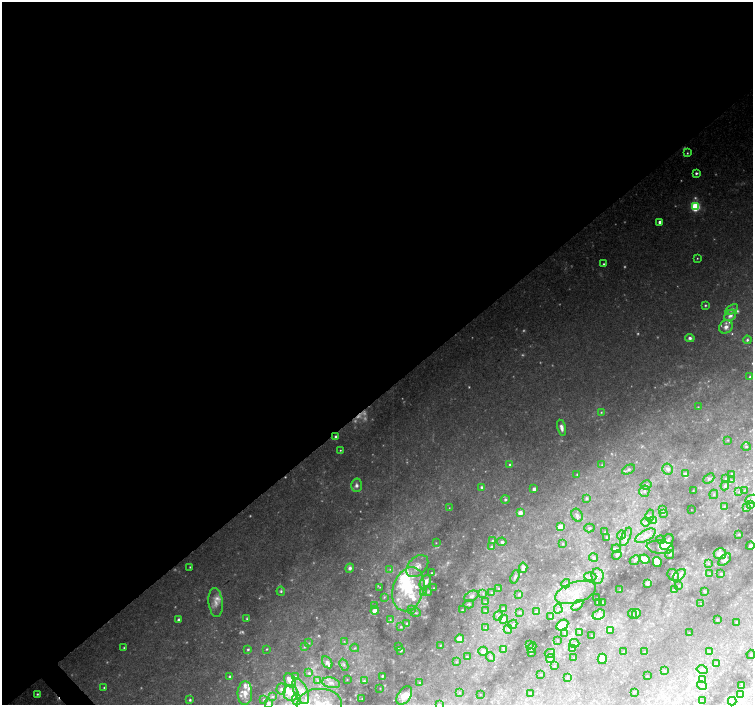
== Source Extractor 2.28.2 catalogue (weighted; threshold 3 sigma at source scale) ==
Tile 2 of 4 x 4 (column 2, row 1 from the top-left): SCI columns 1509-3009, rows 4429-5833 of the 6015 x 5980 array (HDU 1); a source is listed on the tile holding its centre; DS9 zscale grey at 2 x 2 block average (1 PNG px = mean of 2 x 2 image px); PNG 755 x 707 px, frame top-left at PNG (2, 2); each listed source drawn as its Kron ellipse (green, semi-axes under 4 px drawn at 4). Shown black and unused: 57% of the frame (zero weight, under 3 of 4 exposures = <1% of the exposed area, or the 3 px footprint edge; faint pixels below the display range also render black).
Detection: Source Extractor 2.28.2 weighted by HDU 2 'WHT'; one run over the whole footprint, this tile lists its part. Background 0.105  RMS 0.0076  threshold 0.0344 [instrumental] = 3 sigma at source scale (4.5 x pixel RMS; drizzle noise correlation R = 1.50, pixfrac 1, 0.0396/0.0396 arcsec/px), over >= 5 px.
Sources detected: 339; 59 too faint to see at this stretch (2 x 2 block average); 1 inside a brighter object's white glare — neither listed nor drawn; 49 inside a brighter listed object's ellipse — not listed separately; the other 230 listed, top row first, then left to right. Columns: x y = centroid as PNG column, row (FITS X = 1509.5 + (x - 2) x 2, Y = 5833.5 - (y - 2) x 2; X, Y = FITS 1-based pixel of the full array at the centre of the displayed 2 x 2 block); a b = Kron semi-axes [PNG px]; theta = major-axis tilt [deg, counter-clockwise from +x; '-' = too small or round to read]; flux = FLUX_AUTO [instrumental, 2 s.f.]
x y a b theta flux
687 153 3 3 - 2.2
696 173 3 3 - 4.2
695 207 4 4 - 170
660 222 3 3 - 6.5
697 258 3 2 - 1.4
604 264 3 3 - 2.2
705 305 3 3 - 2.2
732 309 7 4 36 6.7
730 315 7 5 41 11
726 327 7 6 - 9.5
690 338 5 4 - 5.8
747 340 4 3 - 3.7
750 377 3 3 - 2.6
698 407 3 3 - 1.2
601 412 4 3 - 2.4
562 428 8 4 -76 9.8
336 437 3 3 - 4.1
728 440 3 3 - 1.2
746 447 4 3 - 2.5
340 450 3 2 - 1.6
510 464 3 3 - 2.8
602 465 3 2 - 1.4
628 469 7 4 27 3.8
668 469 5 5 - 7
577 474 3 2 - 1.7
685 474 3 3 - 4.3
732 474 3 3 - 2.6
726 478 3 3 - 2.1
709 479 6 4 40 4.1
731 480 3 3 - 1.6
356 485 7 5 -87 7.6
646 485 5 4 - 6.8
725 486 5 4 - 4.9
481 487 4 3 - 3.2
534 489 4 3 - 5.5
745 490 3 3 - 1.8
644 491 6 5 - 6.3
693 491 2 2 - 1
738 492 3 3 - 1.7
714 494 5 3 - 2.6
586 498 3 3 - 2.8
505 499 4 4 - 3.5
752 499 6 4 9 7.6
751 504 3 3 - 2.4
725 506 3 3 - 1.6
449 508 2 2 - 0.79
746 508 4 4 - 3.2
662 509 3 3 - 2
691 510 2 2 - 0.5
520 513 3 3 - 20
663 513 3 3 - 4.1
577 515 7 5 -61 6.5
650 516 6 2 80 2
654 521 3 3 - 2.9
646 522 4 3 - 3.5
560 527 3 3 - 46
589 528 5 3 - 2.7
605 532 2 2 - 1.4
739 534 3 3 - 1.5
621 535 4 4 - 3.6
645 536 11 5 30 13
626 537 10 4 66 7.1
607 538 2 2 - 4.3
492 540 3 3 - 2.1
661 540 5 4 - 2.7
502 542 5 4 - 4.6
667 542 9 5 60 9
436 543 2 2 - 0.96
563 544 3 2 - 1.5
750 546 4 2 - 5.1
491 547 3 3 - 2.9
660 547 13 6 -6 8.4
616 549 4 3 - 3.5
720 554 6 5 - 13
617 555 5 4 - 5.3
669 555 4 3 - 2.6
593 557 4 4 - 3.2
645 559 5 4 - 14
635 560 5 4 - 3.7
725 560 7 4 43 6
657 562 5 4 - 14
708 563 3 3 - 1.7
417 566 13 8 46 20
190 567 3 3 - 1.8
350 568 4 4 - 5.7
523 568 5 3 - 7.3
390 569 3 3 - 1.8
432 573 2 2 - 1.4
709 574 3 3 - 1.7
721 574 3 3 - 2.5
673 575 6 5 - 5.8
679 575 7 4 41 7.3
597 576 8 6 -81 11
515 577 7 3 72 3.8
590 577 6 2 -5 3.5
425 582 7 5 57 15
566 584 4 3 - 2.6
647 584 3 3 - 3.9
679 585 3 2 - 1.6
380 587 3 2 - 1.1
433 588 2 2 - 0.91
408 589 22 15 73 100
498 589 3 3 - 1.7
674 589 4 2 - 1.7
620 590 2 2 - 0.85
281 591 4 4 - 3.4
705 591 3 2 - 2.6
423 592 3 3 - 2.7
428 592 4 3 - 2.6
576 592 21 10 17 43
492 593 3 3 - 3.2
483 594 3 3 - 2
519 594 3 3 - 2.8
471 596 8 4 24 5.8
384 597 4 3 - 1.9
597 598 2 2 - 0.63
216 602 14 7 -83 17
485 602 3 3 - 2.1
599 603 3 2 - 2.7
602 603 2 2 - 3.9
701 603 2 2 - 0.81
469 604 5 3 - 2.7
577 605 7 3 37 3.9
375 606 3 2 - 1.4
503 608 3 3 - 2.2
558 609 4 3 - 3
375 610 4 3 - 18
411 610 4 3 - 2
462 610 2 2 - 1.1
485 611 4 3 - 2.9
520 612 3 3 - 2.7
536 612 4 3 - 1.8
416 613 5 3 - 2.5
632 614 5 2 - 1.7
636 614 5 3 - 3.2
599 615 6 5 - 8.5
498 616 5 4 - 4.4
550 616 3 3 - 1.4
247 618 3 3 - 2.2
504 619 4 4 - 11
179 620 3 3 - 8.5
390 620 4 3 - 2.6
717 620 2 2 - 1.5
736 622 3 2 - 1.7
407 623 4 3 - 2.2
513 624 5 4 - 4
562 625 6 5 - 32
401 627 4 3 - 2.6
485 627 3 2 - 1.3
508 629 4 3 - 2.6
610 630 4 3 - 6.9
580 632 3 3 - 1.6
565 633 4 3 - 2.4
689 633 2 2 - 0.66
592 636 2 2 - 0.72
459 639 4 4 - 17
557 640 2 2 - 1.1
344 641 3 2 - 0.96
309 643 3 3 - 1.3
574 643 5 4 - 3.7
529 644 2 2 - 0.7
440 645 2 2 - 1.5
304 647 3 2 - 1.7
398 647 3 2 - 2.6
124 648 3 3 - 2.1
355 648 4 3 - 2.1
532 648 5 2 - 2.2
248 649 3 3 - 3
267 649 3 2 - 1.6
503 649 4 3 - 3.2
573 649 3 2 - 1.5
401 650 4 2 - 2.7
483 651 5 4 - 8.8
531 652 4 2 - 1.5
623 652 4 2 - 1.4
644 652 2 2 - 0.88
709 652 3 2 - 1.6
550 653 5 3 - 3.3
751 654 4 2 - 1.1
467 657 3 3 - 2.1
491 657 4 3 - 3.4
550 658 4 3 - 3.3
574 658 2 2 - 1.5
602 659 5 4 - 19
327 662 6 4 -58 7.6
456 662 3 3 - 1.2
716 664 3 2 - 1.2
344 665 6 4 -65 4
554 666 3 2 - 1.3
702 670 6 3 -15 3.5
665 671 3 2 - 1.3
309 673 4 3 - 3.3
541 675 2 2 - 0.93
295 676 4 2 - 1.6
382 676 2 2 - 2.1
647 676 2 2 - 0.79
230 677 3 3 - 3.5
567 677 3 3 - 1.6
347 679 2 2 - 0.91
703 679 3 2 - 0.95
318 680 3 3 - 2.6
290 681 7 5 -58 19
364 681 4 4 - 3.2
331 683 9 5 -13 11
419 683 2 2 - 1.4
742 685 4 2 - 1.6
702 686 5 3 - 2.8
104 688 3 3 - 1.9
380 688 2 2 - 0.85
281 689 5 5 - 5.2
300 691 14 6 -65 20
460 692 3 2 - 0.77
634 692 2 2 - 2.8
245 693 12 7 89 19
291 693 8 7 - 23
530 693 4 3 - 1.8
37 694 3 2 - 2.2
741 694 3 2 - 1.6
404 695 10 6 56 24
480 695 2 2 - 0.41
273 696 4 3 - 2.6
264 699 4 3 - 2.5
296 699 6 4 -79 6.4
362 699 2 2 - 0.96
190 700 3 3 - 2.9
702 701 2 2 - 0.69
732 701 4 4 - 3.7
268 703 4 4 - 7.1
319 704 22 15 1 75
439 704 3 3 - 1.9
Isophote crosses this tile's border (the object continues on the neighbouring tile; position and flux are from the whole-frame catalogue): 5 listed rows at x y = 752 499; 750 546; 268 703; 319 704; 439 704
Diffuse or blended objects may show on this block-average render without a row.